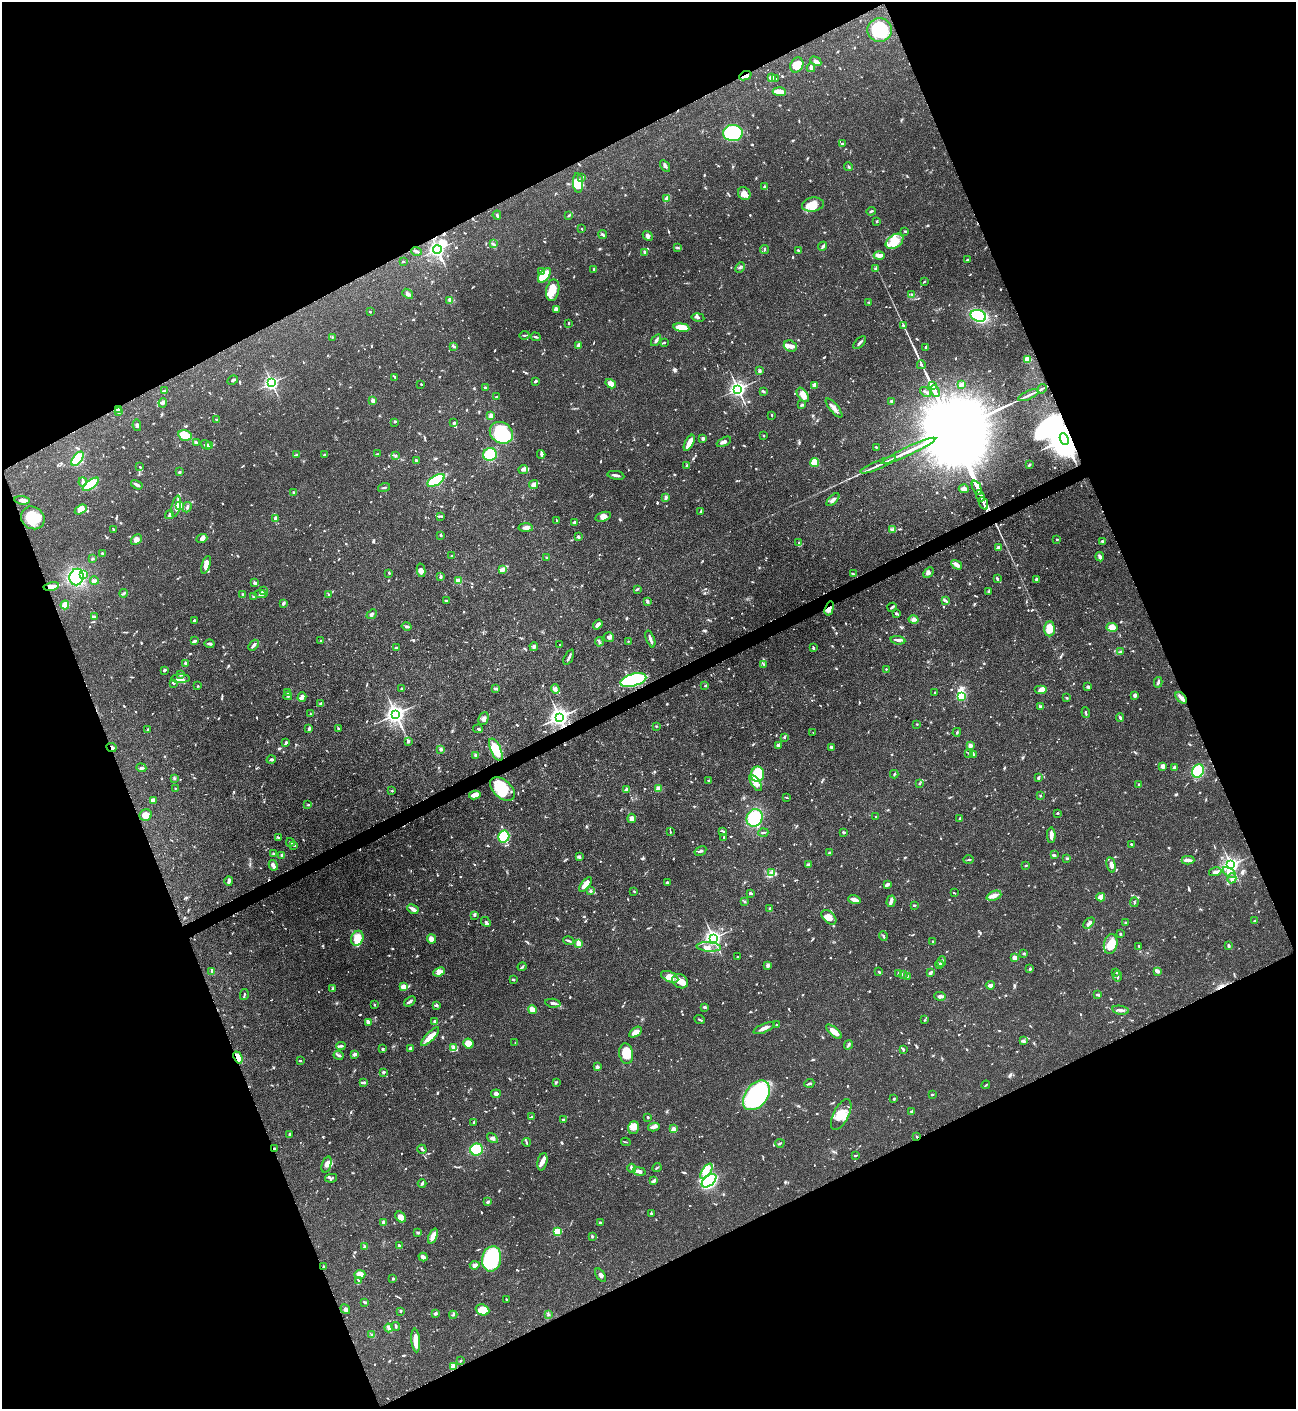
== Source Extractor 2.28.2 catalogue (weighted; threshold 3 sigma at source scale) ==
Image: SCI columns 295-5467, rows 12-5639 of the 5630 x 5648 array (HDU 1 of 3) = the unmasked area's bounding box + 8 px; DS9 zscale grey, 4 x 4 block average (1 PNG px = mean of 4 x 4 image px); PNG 1298 x 1411 px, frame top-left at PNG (2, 2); each listed source drawn as its Kron ellipse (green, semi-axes under 4 px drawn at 4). Shown black and unused: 44% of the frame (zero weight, under 3 of 4 exposures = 1% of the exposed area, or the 3 px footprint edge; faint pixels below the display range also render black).
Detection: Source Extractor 2.28.2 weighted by HDU 2 'WHT'. Background 0.0528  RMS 0.0031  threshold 0.0141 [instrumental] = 3 sigma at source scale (4.5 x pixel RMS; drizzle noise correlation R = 1.50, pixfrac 1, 0.05/0.05 arcsec/px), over >= 5 px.
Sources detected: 1245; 5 too faint to see at this stretch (4 x 4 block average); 9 inside a brighter object's white glare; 3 cosmic-ray / hot-pixel residue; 2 long thin detections or spike segments (spike, bleed or trail) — neither listed nor drawn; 38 coinciding with a brighter row at this scale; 77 inside a brighter listed object's ellipse — not listed separately; of the other 1111, all 500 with FLUX_AUTO >= 1.67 (the completeness limit of this list) listed and drawn (611 fainter detections not listed), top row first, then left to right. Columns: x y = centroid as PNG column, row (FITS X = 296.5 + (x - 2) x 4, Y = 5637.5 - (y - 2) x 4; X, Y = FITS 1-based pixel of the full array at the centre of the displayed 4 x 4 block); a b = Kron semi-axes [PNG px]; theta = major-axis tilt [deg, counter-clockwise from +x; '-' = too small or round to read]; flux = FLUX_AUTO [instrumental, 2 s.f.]
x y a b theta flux
880 30 12 12 - 95
816 61 6 3 -29 12
797 65 8 6 62 34
811 68 4 3 - 6.5
745 76 6 2 22 10
771 78 3 3 - 6
775 79 2 2 - 2.3
779 92 6 3 -5 22
733 133 10 8 -1 250
842 144 3 2 - 2
665 166 6 3 -58 4.8
848 167 4 2 - 1.9
582 177 2 2 - 2.1
578 183 10 5 -86 23
765 187 2 2 - 16
744 193 7 6 - 13
667 199 4 3 - 12
813 205 11 7 9 31
871 211 4 2 - 2.3
497 215 4 2 - 2.8
569 216 4 2 - 2.2
877 221 2 2 - 1.9
582 229 2 2 - 1.7
904 231 4 2 - 2
603 235 4 2 - 4.2
648 236 5 4 - 4.9
895 241 10 6 35 39
493 244 3 3 - 2.3
823 246 4 3 - 3.4
677 247 4 2 - 2.6
437 249 4 2 - 750
764 250 4 2 - 2
798 250 3 2 - 3.1
417 251 5 2 - 3.5
645 252 4 3 - 4.5
879 256 5 3 - 16
967 260 3 2 - 1.9
403 262 2 2 - 2.2
740 267 5 2 - 2
875 268 4 2 - 2
594 269 3 2 - 1.9
541 271 4 2 - 1.8
544 275 8 5 50 51
924 281 3 2 - 1.8
553 290 11 6 77 30
408 294 6 3 -39 4.2
912 294 3 2 - 2
450 300 4 3 - 6.5
869 302 3 2 - 1.9
556 309 4 3 - 4.8
370 312 2 2 - 2.5
978 316 8 5 -20 150
698 317 6 2 -11 3.4
569 323 2 2 - 3
903 326 3 2 - 2.8
681 327 8 3 -8 39
524 335 5 2 - 2.2
332 337 2 2 - 1.8
536 337 5 2 - 3.5
656 340 6 2 56 4.9
664 343 3 2 - 1.8
860 343 8 2 45 5.1
578 345 4 2 - 8.3
453 346 4 2 - 3.3
790 346 7 5 -21 9.6
926 348 3 2 - 2.4
1027 359 3 3 - 23
921 365 4 3 - 3.3
759 371 4 3 - 3.8
395 377 3 2 - 1.8
233 380 6 2 27 3.1
535 381 3 2 - 2.9
271 383 2 2 - 600
421 384 2 2 - 1.9
611 384 5 3 - 14
815 385 4 3 - 8.6
933 385 3 2 - 920
961 385 3 3 - 2.6
485 388 3 2 - 4.4
738 389 2 2 - 860
1042 389 5 2 - 2.1
164 391 3 2 - 1.9
763 391 3 2 - 4
935 391 6 2 -66 2100
926 392 6 2 -36 3.1
803 395 8 5 -53 17
1028 395 11 2 24 7.6
497 396 3 2 - 2
373 401 3 2 - 7.7
892 401 4 2 - 6
163 403 5 3 - 5.2
802 405 4 2 - 2.6
834 408 12 3 -50 9.3
118 409 3 2 - 19
118 412 2 2 - 7
772 415 2 2 - 2
491 416 3 3 - 11
216 420 4 2 - 2.5
395 422 4 2 - 1.8
454 423 4 3 - 2.8
137 425 6 3 -79 3.6
501 433 12 10 -35 110
185 435 7 5 -14 35
764 436 2 2 - 2.4
703 438 3 3 - 4.3
1064 439 6 3 -65 5500
724 442 8 3 26 6.6
196 443 3 2 - 9.5
689 443 9 3 63 26
206 445 6 3 -32 3.4
210 446 4 3 - 4.8
876 447 2 2 - 2.1
908 451 30 2 25 34
377 454 3 2 - 1.7
490 454 7 6 - 94
541 454 4 3 - 3.9
296 455 4 2 - 2.1
324 455 3 2 - 2.8
395 455 4 2 - 2
77 459 8 4 52 68
416 461 3 2 - 5.6
814 463 5 4 - 25
878 465 19 2 23 12
1029 465 3 2 - 2.3
686 466 3 2 - 1.9
140 467 2 2 - 1.9
523 469 5 4 - 4.7
179 472 2 2 - 3.2
616 475 8 2 -10 6.6
436 480 9 5 29 120
83 482 4 2 - 6.8
91 484 9 4 37 64
137 485 6 3 -31 5.3
534 485 5 4 - 8.5
384 488 6 2 15 2.8
977 488 8 2 -66 2100
964 489 5 2 - 10
293 492 2 2 - 2
980 496 6 2 -66 1700
666 497 3 2 - 5.5
22 500 7 3 -7 11
833 500 8 2 44 5.1
983 503 7 2 -66 1700
176 506 10 4 78 12
180 506 2 2 - 79
187 507 5 2 - 4.2
81 510 6 4 31 18
701 512 4 2 - 2.1
169 515 4 3 - 4.1
441 516 3 2 - 1.8
603 517 8 4 16 10
33 518 12 10 -38 52
275 518 4 2 - 5
557 521 3 2 - 2
575 522 3 2 - 4.8
526 527 7 4 -2 7.8
113 529 3 2 - 1.7
892 529 3 3 - 3.4
441 535 4 2 - 2.5
578 537 3 2 - 4.4
136 539 6 5 - 8.6
202 539 6 3 21 7.1
1057 539 2 2 - 3.9
1103 542 3 2 - 1.8
799 543 4 3 - 3.6
998 548 4 3 - 13
102 553 3 2 - 1.9
452 556 4 2 - 2.5
1100 557 4 4 - 5.1
92 558 3 2 - 2.6
547 558 3 2 - 2.7
206 565 9 4 73 19
957 565 6 2 -31 13
502 569 3 2 - 11
421 570 7 4 -79 9.2
389 573 2 2 - 2.4
929 573 6 3 46 4.2
84 574 4 2 - 3.2
853 574 4 2 - 2.6
77 577 8 7 - 130
441 577 2 2 - 3.7
997 579 3 2 - 2.9
1037 579 3 2 - 5.3
94 581 4 2 - 7.7
459 581 3 3 - 16
255 583 4 3 - 3.6
51 586 8 3 12 10
637 589 4 2 - 2.6
263 591 3 2 - 1.8
988 592 3 2 - 1.9
124 593 4 2 - 3.4
243 594 3 2 - 1.7
261 594 6 3 -5 6
329 595 4 2 - 2.3
254 597 3 2 - 1.7
946 600 2 2 - 1.7
446 601 3 2 - 4.5
647 601 4 2 - 2.3
283 603 3 2 - 5.6
65 605 4 3 - 23
892 607 5 2 - 3.3
829 608 7 4 74 11
896 613 3 2 - 4.1
372 614 5 3 - 4.5
94 617 4 3 - 7.6
913 619 5 3 - 5.2
194 621 2 2 - 4.7
598 624 5 3 - 9.1
407 627 5 3 - 4
1112 627 5 4 - 23
1049 629 7 5 88 30
609 637 5 4 - 5.4
650 639 9 2 -70 8.5
321 640 2 2 - 5
898 640 7 3 -6 5.4
194 641 3 2 - 4.9
628 641 2 2 - 2.3
599 642 5 2 - 2.7
210 644 5 2 - 4
253 645 6 2 48 6.7
560 645 2 2 - 2.1
534 647 4 2 - 2.8
396 648 3 2 - 2.7
813 648 2 2 - 5.6
1120 652 4 2 - 3.4
569 657 8 2 64 5.1
185 663 2 2 - 2.9
764 664 3 2 - 1.8
886 669 2 2 - 2.4
164 670 3 2 - 3
181 675 3 2 - 3.3
180 679 9 4 -1 9.6
633 680 13 6 16 290
1158 682 5 2 - 3.9
173 683 3 2 - 2.7
197 686 2 2 - 1.8
705 686 2 2 - 1.8
1088 687 3 3 - 4.5
401 689 2 2 - 3.8
495 689 3 2 - 2.2
555 689 5 3 - 4.6
1041 690 6 4 0 13
288 692 4 2 - 2.9
934 693 2 2 - 1.7
1135 695 3 3 - 7
288 696 4 2 - 2.7
961 696 3 2 - 180
302 697 5 3 - 10
1067 698 2 2 - 1.7
1181 698 7 2 -47 12
321 704 2 2 - 21
1041 707 4 3 - 2.8
1086 713 5 2 - 3.4
310 714 3 2 - 1.8
396 714 3 3 - 1200
559 717 3 3 - 1300
1120 718 4 2 - 5.6
483 719 6 5 - 7.5
917 724 2 2 - 2.7
656 726 2 2 - 1.8
309 729 3 2 - 4.6
338 729 4 2 - 2.4
478 729 5 3 - 3
148 730 3 2 - 2.5
813 732 2 2 - 1.9
957 732 4 2 - 2.1
784 737 3 2 - 3.5
408 741 4 3 - 4.2
286 742 2 2 - 3.1
779 745 4 2 - 2.6
970 745 3 2 - 10
831 747 2 2 - 4.6
111 748 5 3 - 4
441 749 3 2 - 3.9
496 750 12 5 -66 49
969 753 3 2 - 2.3
476 755 3 3 - 4.2
973 755 3 2 - 4.5
271 759 4 2 - 2.8
1163 766 4 4 - 6.5
1174 767 3 2 - 5.7
141 768 5 3 - 3.7
1198 771 7 5 58 70
758 774 7 6 - 83
894 774 4 2 - 2.2
174 778 3 2 - 1.8
1038 778 4 2 - 3.5
709 781 2 2 - 2.8
756 783 9 4 -56 11
919 783 3 2 - 2.3
1139 785 2 2 - 3.1
175 788 2 2 - 2.4
658 788 2 2 - 70
502 789 14 9 -43 77
627 789 3 2 - 15
392 791 2 2 - 1.9
475 795 6 3 8 24
1040 796 2 2 - 2
786 797 4 2 - 1.7
153 800 2 2 - 14
308 805 4 2 - 1.8
1058 813 2 2 - 3
146 815 6 5 - 20
876 817 2 2 - 4.9
632 818 4 3 - 7
755 818 9 8 - 99
959 818 2 2 - 2.5
723 831 4 2 - 1.8
670 832 3 2 - 1.9
843 832 3 2 - 2.9
763 833 5 2 - 2.4
1051 835 8 3 -89 11
504 836 6 5 - 150
724 837 2 2 - 1.8
278 838 2 2 - 2.7
290 842 4 2 - 2.1
1132 844 3 2 - 2.8
294 845 3 2 - 2.1
700 851 6 2 31 3.3
829 853 2 2 - 3.6
274 854 3 2 - 2.7
1054 854 3 2 - 1.9
282 855 3 2 - 6.6
580 857 4 2 - 2.7
1067 858 3 2 - 1.7
968 860 5 2 - 2.1
1188 860 6 2 -1 11
273 865 5 3 - 8.5
808 865 3 2 - 6.3
1111 865 8 3 -78 9.2
1231 865 3 3 - 870
1026 866 2 2 - 2.1
1215 872 6 3 14 6.9
1229 872 7 4 -36 10
772 873 3 3 - 3.6
1232 878 5 2 - 7.9
229 881 5 2 - 6.1
667 882 2 2 - 4.1
586 884 9 4 51 17
887 885 4 2 - 8.7
591 891 3 3 - 3.1
634 891 2 2 - 1.8
751 893 3 2 - 5.7
954 893 3 2 - 1.8
994 896 8 4 21 12
1101 897 4 3 - 27
854 900 6 2 -18 15
891 901 6 3 75 7
744 902 2 2 - 1.7
1134 902 5 2 - 1.8
914 905 2 2 - 3
770 908 2 2 - 3.7
413 909 6 3 -27 10
475 915 4 2 - 2.2
829 917 9 5 -44 14
1255 921 3 2 - 1.9
486 922 5 3 - 3.1
1089 923 6 2 44 5.4
1125 923 3 2 - 2.6
1120 934 3 2 - 2
883 936 5 2 - 2.8
357 938 8 6 65 31
713 938 3 3 - 880
431 939 5 4 - 9.2
569 941 5 2 - 3.3
933 941 2 2 - 4.7
579 944 4 2 - 26
1111 944 10 6 78 36
1139 946 3 2 - 2.8
1229 946 3 2 - 3.3
709 947 12 4 -4 12
1024 953 3 2 - 2.2
738 957 2 2 - 1.8
1015 958 4 3 - 14
942 961 5 2 - 2.9
939 964 4 3 - 5.8
768 965 3 3 - 5.4
522 967 4 2 - 2.3
1030 969 3 2 - 1.9
212 971 4 2 - 2.7
1157 971 3 2 - 9
439 972 6 4 23 12
879 972 3 2 - 3.1
1116 972 3 2 - 1.9
899 973 3 2 - 1.9
930 973 3 2 - 5
903 974 3 2 - 4
1118 976 5 2 - 2.3
670 977 9 5 -25 18
907 977 4 2 - 2.1
513 979 3 2 - 4.4
680 981 8 6 -32 17
990 985 4 4 - 6.1
404 987 3 3 - 17
332 989 3 2 - 1.9
244 995 6 2 78 2.4
1097 995 3 2 - 4.2
940 996 6 3 -11 5.2
410 1001 6 2 37 6.1
553 1003 7 3 -7 6.1
374 1005 2 2 - 1.9
437 1005 3 2 - 3.8
705 1007 4 3 - 2.6
532 1009 4 3 - 12
1120 1010 8 3 -11 6.6
700 1020 5 2 - 2.9
924 1020 3 2 - 1.7
435 1021 4 3 - 3.6
368 1022 3 2 - 12
777 1025 2 2 - 5.8
764 1028 11 3 25 10
635 1032 7 3 34 15
834 1032 9 3 -42 24
430 1037 12 4 46 17
1023 1041 4 2 - 4.8
515 1043 2 2 - 2.1
468 1044 5 4 - 25
848 1045 5 2 - 4.2
341 1046 5 2 - 4.3
410 1048 4 2 - 5.3
453 1048 3 3 - 8.3
383 1049 3 2 - 2.9
903 1050 3 3 - 2.2
355 1054 3 2 - 6.8
626 1054 10 7 -81 40
339 1055 5 2 - 3.4
238 1057 6 4 -69 33
300 1061 2 2 - 2.8
597 1067 2 2 - 24
383 1072 4 2 - 2.3
364 1082 2 2 - 3.5
556 1082 3 2 - 1.9
809 1083 5 2 - 3.2
986 1085 4 2 - 1.9
496 1094 5 3 - 7
932 1094 3 2 - 2
756 1095 17 11 51 510
893 1099 3 2 - 1.8
911 1111 3 2 - 2.6
841 1115 17 7 62 33
532 1117 2 2 - 2.2
648 1117 3 2 - 2.5
563 1119 3 2 - 2.8
474 1122 3 2 - 3.9
633 1127 6 5 - 18
654 1127 6 2 11 8.2
673 1129 2 2 - 34
290 1135 4 3 - 3.4
917 1137 2 2 - 1.9
492 1138 6 4 -33 6.4
526 1142 4 2 - 2.7
626 1142 5 2 - 1.8
780 1143 4 2 - 2.2
274 1148 2 2 - 2.4
422 1149 4 2 - 3.4
477 1150 6 6 - 110
855 1156 3 2 - 3.1
542 1162 9 5 77 11
326 1164 8 4 70 8.9
632 1168 4 2 - 5.9
657 1168 5 2 - 2.1
639 1171 7 3 -11 7.6
706 1171 9 4 54 16
331 1178 6 2 10 3.1
654 1181 4 2 - 9.2
709 1181 8 5 41 450
422 1184 4 3 - 3
488 1202 3 2 - 5.2
651 1213 2 2 - 3.4
401 1217 6 4 -40 9.5
384 1222 2 2 - 17
600 1223 3 2 - 3.1
557 1232 2 2 - 160
418 1233 3 2 - 2
433 1236 8 3 68 18
592 1236 4 2 - 2.4
365 1246 3 2 - 2.1
400 1246 4 2 - 3.9
423 1257 4 3 - 8.7
492 1259 13 9 78 170
475 1265 5 3 - 8.5
324 1266 2 2 - 2.3
360 1274 6 4 3 15
601 1275 7 3 -56 6.3
393 1279 2 2 - 9.3
358 1280 4 2 - 2.1
506 1299 3 2 - 2.2
365 1302 3 2 - 3.2
345 1309 5 3 - 5
482 1310 7 5 -23 33
401 1311 2 2 - 4.6
435 1313 3 2 - 4
548 1314 2 2 - 1.7
453 1315 4 2 - 2.5
396 1327 4 2 - 3.4
389 1328 4 3 - 5.7
372 1335 3 2 - 1.9
416 1340 12 3 -85 28
460 1361 2 2 - 2.5
453 1367 4 4 - 12
Overlapping masked pixels (flux is a lower limit): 13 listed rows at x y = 745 76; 118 409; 1064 439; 51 586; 829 608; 633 680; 1181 698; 559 717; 111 748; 238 1057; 917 1137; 274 1148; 453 1367
Diffuse or blended objects may show on this block-average render without a row.